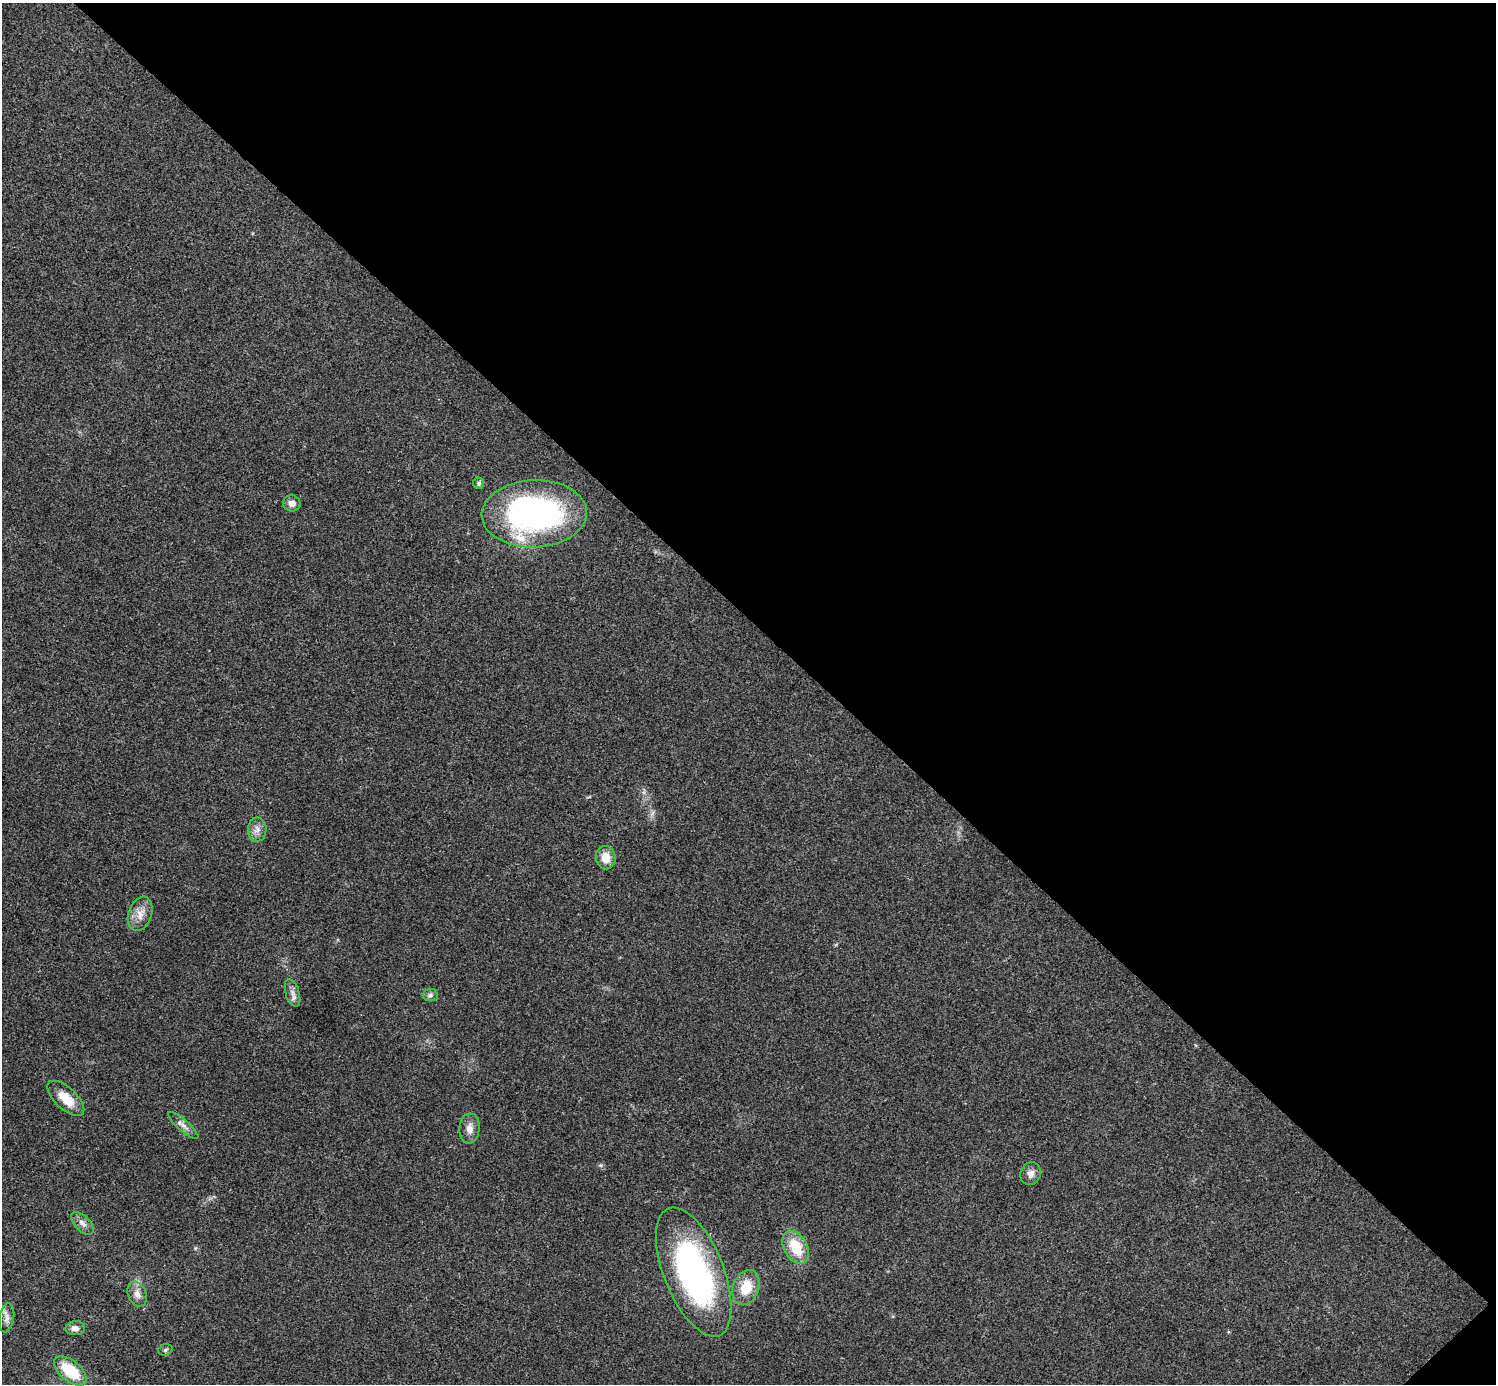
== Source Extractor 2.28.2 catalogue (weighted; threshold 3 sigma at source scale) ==
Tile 8 of 4 x 4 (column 4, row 2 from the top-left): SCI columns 4485-5978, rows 2922-4303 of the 5985 x 5985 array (HDU 1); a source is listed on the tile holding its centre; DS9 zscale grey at full resolution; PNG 1498 x 1386 px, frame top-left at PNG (2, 3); each listed source drawn as its Kron ellipse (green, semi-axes under 4 px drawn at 4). Shown black and unused: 45% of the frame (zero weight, under 3 of 4 exposures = <1% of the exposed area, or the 3 px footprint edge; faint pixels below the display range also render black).
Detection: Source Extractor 2.28.2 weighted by HDU 2 'WHT'; one run over the whole footprint, this tile lists its part. Background 0.0219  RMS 0.0054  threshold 0.0245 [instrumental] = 3 sigma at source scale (4.5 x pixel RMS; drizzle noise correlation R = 1.50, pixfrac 1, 0.05/0.05 arcsec/px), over >= 5 px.
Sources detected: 21; all 21 listed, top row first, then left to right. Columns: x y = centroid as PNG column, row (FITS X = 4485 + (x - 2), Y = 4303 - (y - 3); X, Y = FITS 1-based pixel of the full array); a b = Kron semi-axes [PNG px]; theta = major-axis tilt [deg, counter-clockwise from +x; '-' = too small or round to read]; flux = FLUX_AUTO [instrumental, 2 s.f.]
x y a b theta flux
479 483 6 5 - 1.3
292 503 9 8 - 3.1
534 514 53 33 2 150
257 829 12 9 88 3.6
606 858 11 10 - 7
140 914 18 11 71 6.1
293 993 14 7 -73 2.9
430 995 7 6 - 1.4
66 1098 23 11 -43 11
183 1125 19 5 -41 3.1
470 1128 15 10 84 4.1
1031 1174 11 10 - 3.4
82 1223 14 7 -45 3.1
796 1247 18 11 -61 16
694 1272 68 30 -68 140
746 1287 18 12 67 13
137 1294 13 9 -68 3.7
7 1318 14 7 81 3.1
75 1328 10 7 1 2.8
165 1350 7 5 19 1.1
70 1371 19 10 -40 21